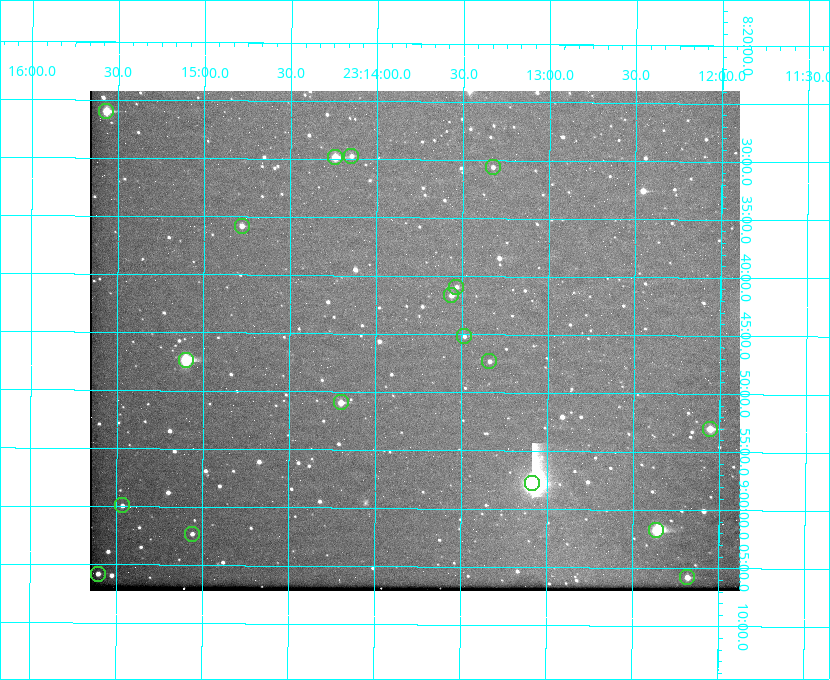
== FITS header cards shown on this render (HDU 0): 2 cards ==
NAXIS1  =                  650 / Width of table row in bytes
NAXIS2  =                  500 / Number of rows in table

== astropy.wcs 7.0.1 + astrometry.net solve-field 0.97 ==
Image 650 x 500 px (HDU 0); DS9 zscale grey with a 90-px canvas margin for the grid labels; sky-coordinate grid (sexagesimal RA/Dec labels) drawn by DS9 from the SOLVED WCS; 18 Tycho-2 reference stars matched to detected sources circled (green)
Header WCS: none
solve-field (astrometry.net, Tycho-2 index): SOLVED blind (the file carries no WCS)
Solved WCS: RA---TAN-SIP/DEC--TAN-SIP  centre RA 23:13:46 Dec +08:46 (348.44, +8.76 deg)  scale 5.16 arcsec/px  FOV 55.9' x 43.0'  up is +180 deg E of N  parity flipped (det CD > 0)
(file carries no celestial WCS; the grid is the blind solution)
Tycho-2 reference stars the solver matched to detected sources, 18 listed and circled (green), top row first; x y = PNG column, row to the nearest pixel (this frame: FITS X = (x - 90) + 1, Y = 500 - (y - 91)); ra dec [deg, ICRS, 3 dp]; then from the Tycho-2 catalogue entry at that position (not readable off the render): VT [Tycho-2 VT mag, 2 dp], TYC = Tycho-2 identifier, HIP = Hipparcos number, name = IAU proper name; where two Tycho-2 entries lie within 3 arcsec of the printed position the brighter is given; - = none
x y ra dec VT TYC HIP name
106 111 348.892 +8.433 9.72 1161-1320-1 - -
351 156 348.537 +8.495 12.00 1161-1453-1 - -
335 157 348.560 +8.498 9.78 1161-1619-1 - -
493 167 348.332 +8.510 12.18 1161-1418-1 - -
242 226 348.695 +8.597 11.30 1161-1571-1 - -
456 287 348.383 +8.682 11.92 1161-890-1 - -
451 295 348.391 +8.694 11.47 1161-728-1 - -
464 336 348.371 +8.753 12.36 1161-1249-1 - -
186 360 348.775 +8.789 8.97 1161-884-1 114784 -
489 361 348.335 +8.788 11.88 1161-938-1 - -
341 402 348.550 +8.849 10.80 1161-574-1 - -
710 429 348.014 +8.883 10.51 1161-1048-1 - -
532 483 348.271 +8.963 6.92 1161-1161-1 114608 -
122 505 348.866 +8.999 11.82 1161-694-1 - -
656 530 348.091 +9.029 8.14 1161-448-1 114562 -
192 534 348.765 +9.039 11.87 1161-1547-1 - -
98 574 348.901 +9.097 11.97 1161-534-1 - -
687 577 348.045 +9.096 10.97 1161-1179-1 - -